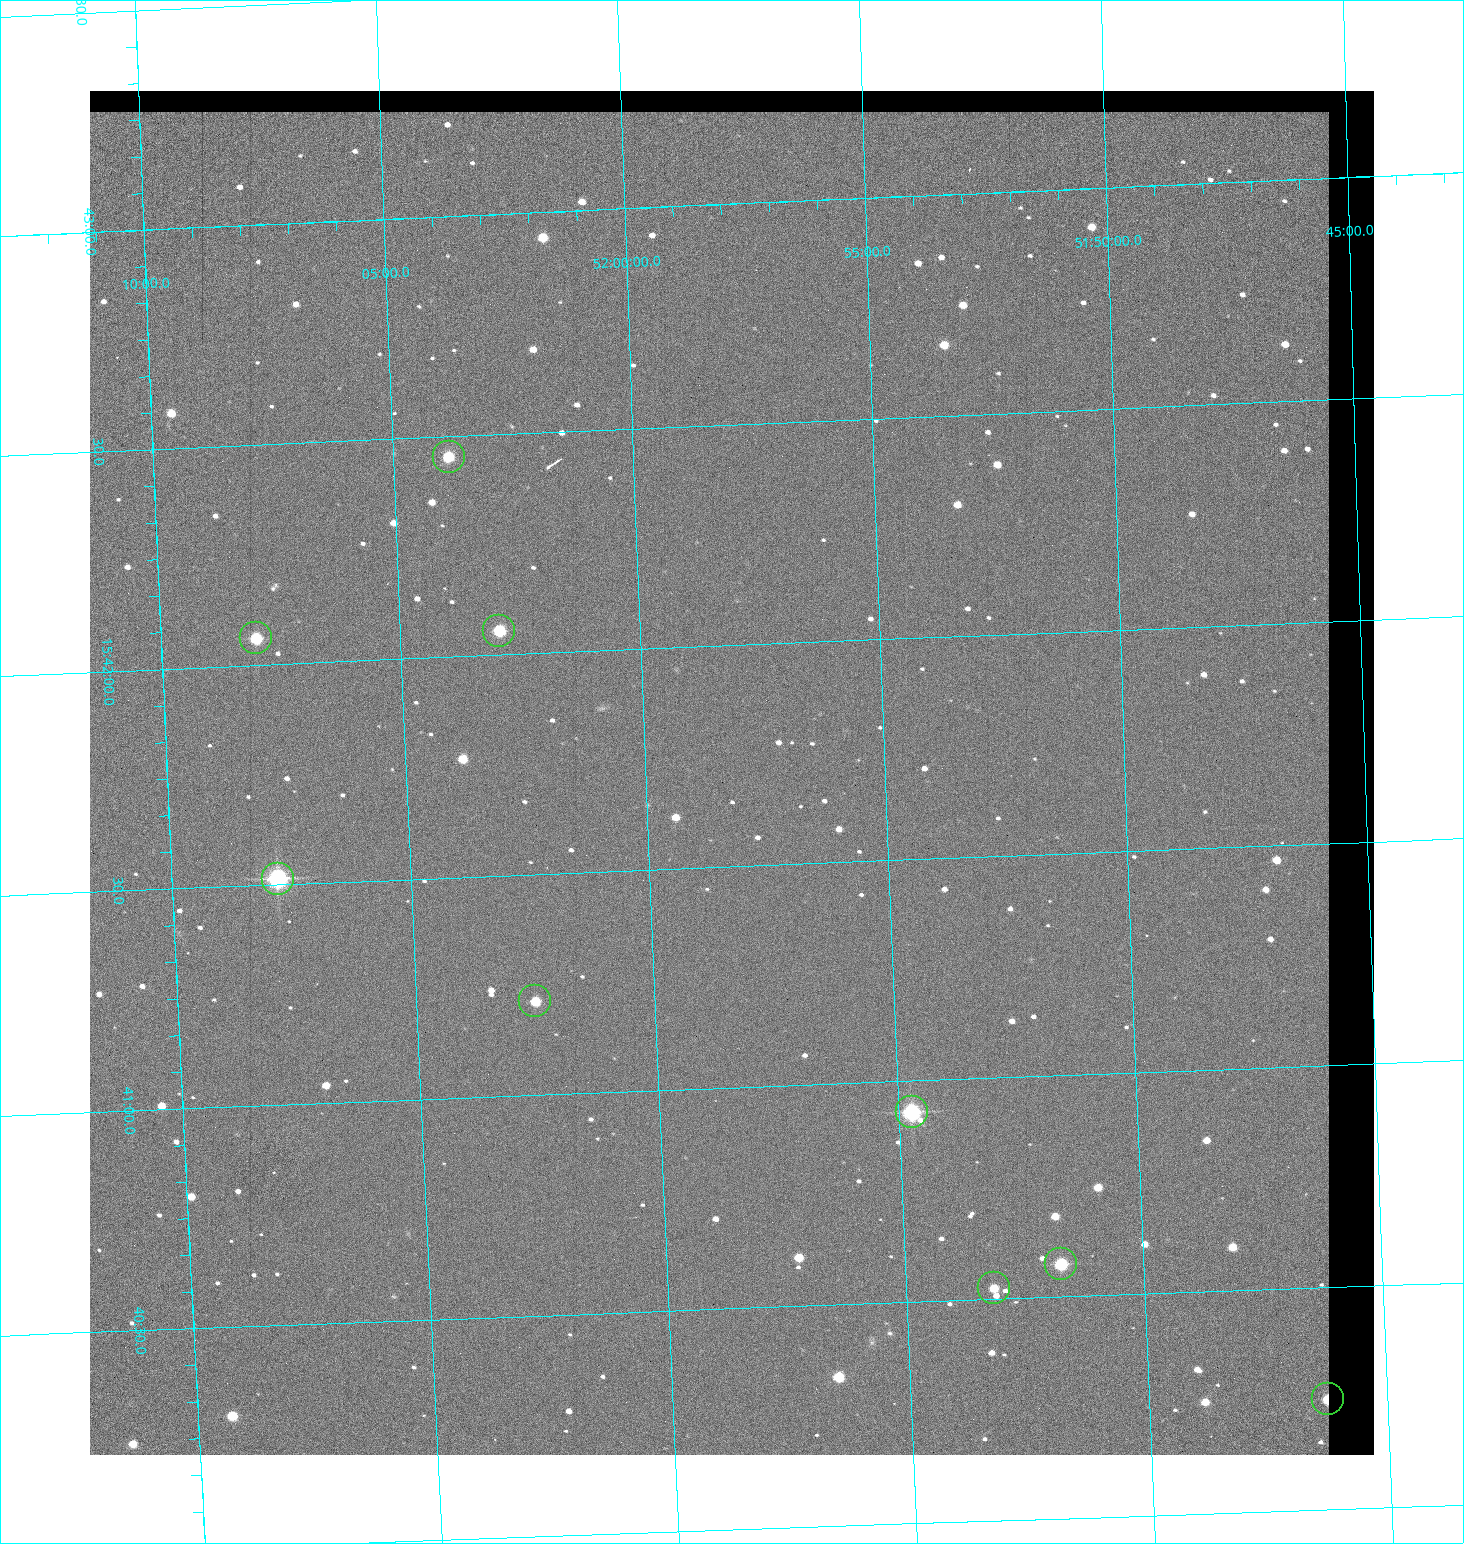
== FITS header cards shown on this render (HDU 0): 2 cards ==
NAXIS1  =                 1284 / length of data axis 1
NAXIS2  =                 1364 / length of data axis 2

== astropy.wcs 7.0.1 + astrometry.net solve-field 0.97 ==
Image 1284 x 1364 px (HDU 0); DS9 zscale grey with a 90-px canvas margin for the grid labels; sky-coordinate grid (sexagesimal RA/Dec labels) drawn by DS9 from the SOLVED WCS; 9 Tycho-2 reference stars matched to detected sources circled (green)
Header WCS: RA---TAN/DEC--TAN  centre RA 15:41:43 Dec +51:58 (235.43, +51.97 deg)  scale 1.26 arcsec/px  FOV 26.9' x 28.5'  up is +92 deg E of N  parity flipped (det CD > 0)
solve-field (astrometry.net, Tycho-2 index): VERIFIED the header's WCS against the Tycho-2 star catalogue (9 matches, 0 conflicts) and refined it, rather than solving blind
Solved WCS: RA---TAN-SIP/DEC--TAN-SIP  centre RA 15:41:43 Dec +51:58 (235.43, +51.97 deg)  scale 1.25 arcsec/px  FOV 26.8' x 28.5'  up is +92 deg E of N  parity flipped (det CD > 0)
The solver's refit moves the header's centre by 0.58 arcsec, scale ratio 0.9983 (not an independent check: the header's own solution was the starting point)
Tycho-2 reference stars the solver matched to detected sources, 9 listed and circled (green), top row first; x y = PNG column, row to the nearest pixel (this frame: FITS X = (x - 90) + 1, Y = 1364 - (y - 91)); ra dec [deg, ICRS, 3 dp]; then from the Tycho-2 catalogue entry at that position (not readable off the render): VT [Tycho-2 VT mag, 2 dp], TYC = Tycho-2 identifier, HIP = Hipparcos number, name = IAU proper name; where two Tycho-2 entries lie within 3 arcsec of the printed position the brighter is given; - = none
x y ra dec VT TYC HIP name
449 457 235.614 +52.064 11.61 3489-1132-1 - -
499 631 235.514 +52.049 11.19 3489-1407-1 - -
256 638 235.515 +52.133 11.12 3489-1380-1 - -
278 879 235.378 +52.130 9.31 3489-1322-1 76850 -
535 1001 235.303 +52.042 11.52 3489-958-1 - -
912 1112 235.232 +51.912 9.59 3489-824-1 - -
1061 1264 235.143 +51.862 10.97 3489-1016-1 - -
994 1288 235.131 +51.886 12.29 3489-908-1 - -
1328 1399 235.062 +51.771 11.53 3489-1453-1 - -